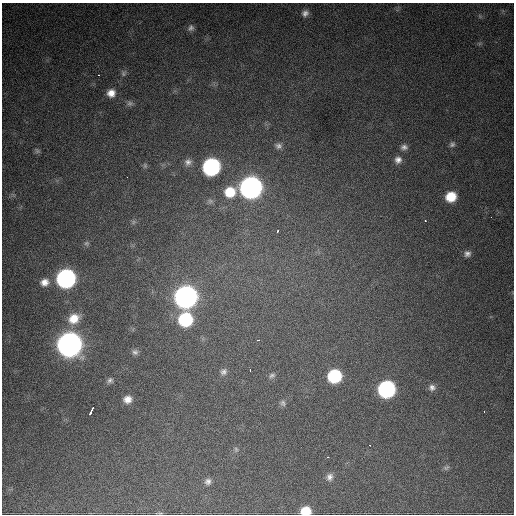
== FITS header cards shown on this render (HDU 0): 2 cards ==
NAXIS1  =                  512 / Axis length
NAXIS2  =                  512 / Axis length

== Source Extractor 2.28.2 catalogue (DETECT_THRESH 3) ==
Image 512 x 512 px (HDU 0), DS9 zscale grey, 1 PNG px = 1 image px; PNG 516 x 516 px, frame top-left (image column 1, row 512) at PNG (2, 3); no overlay
Background 1130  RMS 29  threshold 86.4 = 3 sigma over >= 5 px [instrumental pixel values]
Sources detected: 51; all 51 listed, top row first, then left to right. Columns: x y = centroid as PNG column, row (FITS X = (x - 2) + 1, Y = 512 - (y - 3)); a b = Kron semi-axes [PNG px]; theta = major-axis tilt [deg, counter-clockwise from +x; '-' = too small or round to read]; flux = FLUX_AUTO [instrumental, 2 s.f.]
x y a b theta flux
305 13 9 8 - 9.2e+03
191 28 9 8 - 6.9e+03
124 73 8 7 - 5.1e+03
98 75 3 2 - 2.1e+03
111 93 9 8 - 1.7e+04
130 103 8 7 - 5.5e+03
452 144 9 7 43 5.9e+03
278 146 9 8 - 7.0e+03
404 147 9 7 -1 8.4e+03
37 151 8 6 -37 3.8e+03
398 160 10 9 - 1.2e+04
188 162 10 9 - 9.6e+03
145 166 7 5 71 3.5e+03
211 167 10 10 - 5.0e+05
127 177 2 2 - 1.6e+03
251 187 11 10 - 1.5e+06
230 192 11 10 - 4.8e+04
451 197 10 9 - 4.8e+04
491 217 2 2 - 1.8e+03
425 221 3 2 - 2.7e+03
133 222 7 4 89 3.7e+03
278 231 3 3 - 4.1e+03
86 243 7 6 - 4.6e+03
467 254 8 8 - 8.1e+03
66 278 11 10 - 7.3e+05
45 282 12 10 17 1.7e+04
186 297 11 10 - 1.7e+06
74 318 14 11 28 3.5e+04
185 319 10 10 - 1.7e+05
258 340 4 2 - 5.8e+03
69 344 11 11 - 2.6e+06
135 352 8 7 - 5.9e+03
250 370 3 2 - 2.4e+03
224 372 10 8 41 8.0e+03
272 375 9 6 25 5.3e+03
334 376 10 9 - 1.5e+05
110 380 8 7 - 5.6e+03
432 387 9 8 - 8.3e+03
386 389 10 10 - 4.5e+05
127 399 9 8 - 1.6e+04
283 403 8 6 -64 5.4e+03
93 408 4 3 - 3.6e+04
91 412 5 3 - 5.3e+04
484 412 2 2 - 4.9e+03
370 445 3 2 - 2.0e+03
236 449 7 5 -69 3.8e+03
328 457 3 2 - 3.8e+03
446 468 10 5 33 4.3e+03
330 477 10 8 76 9.6e+03
208 481 8 7 - 7.4e+03
306 511 9 7 5 4.1e+04
At the frame edge (FLAGS 8, measured only in part): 1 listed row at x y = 306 511